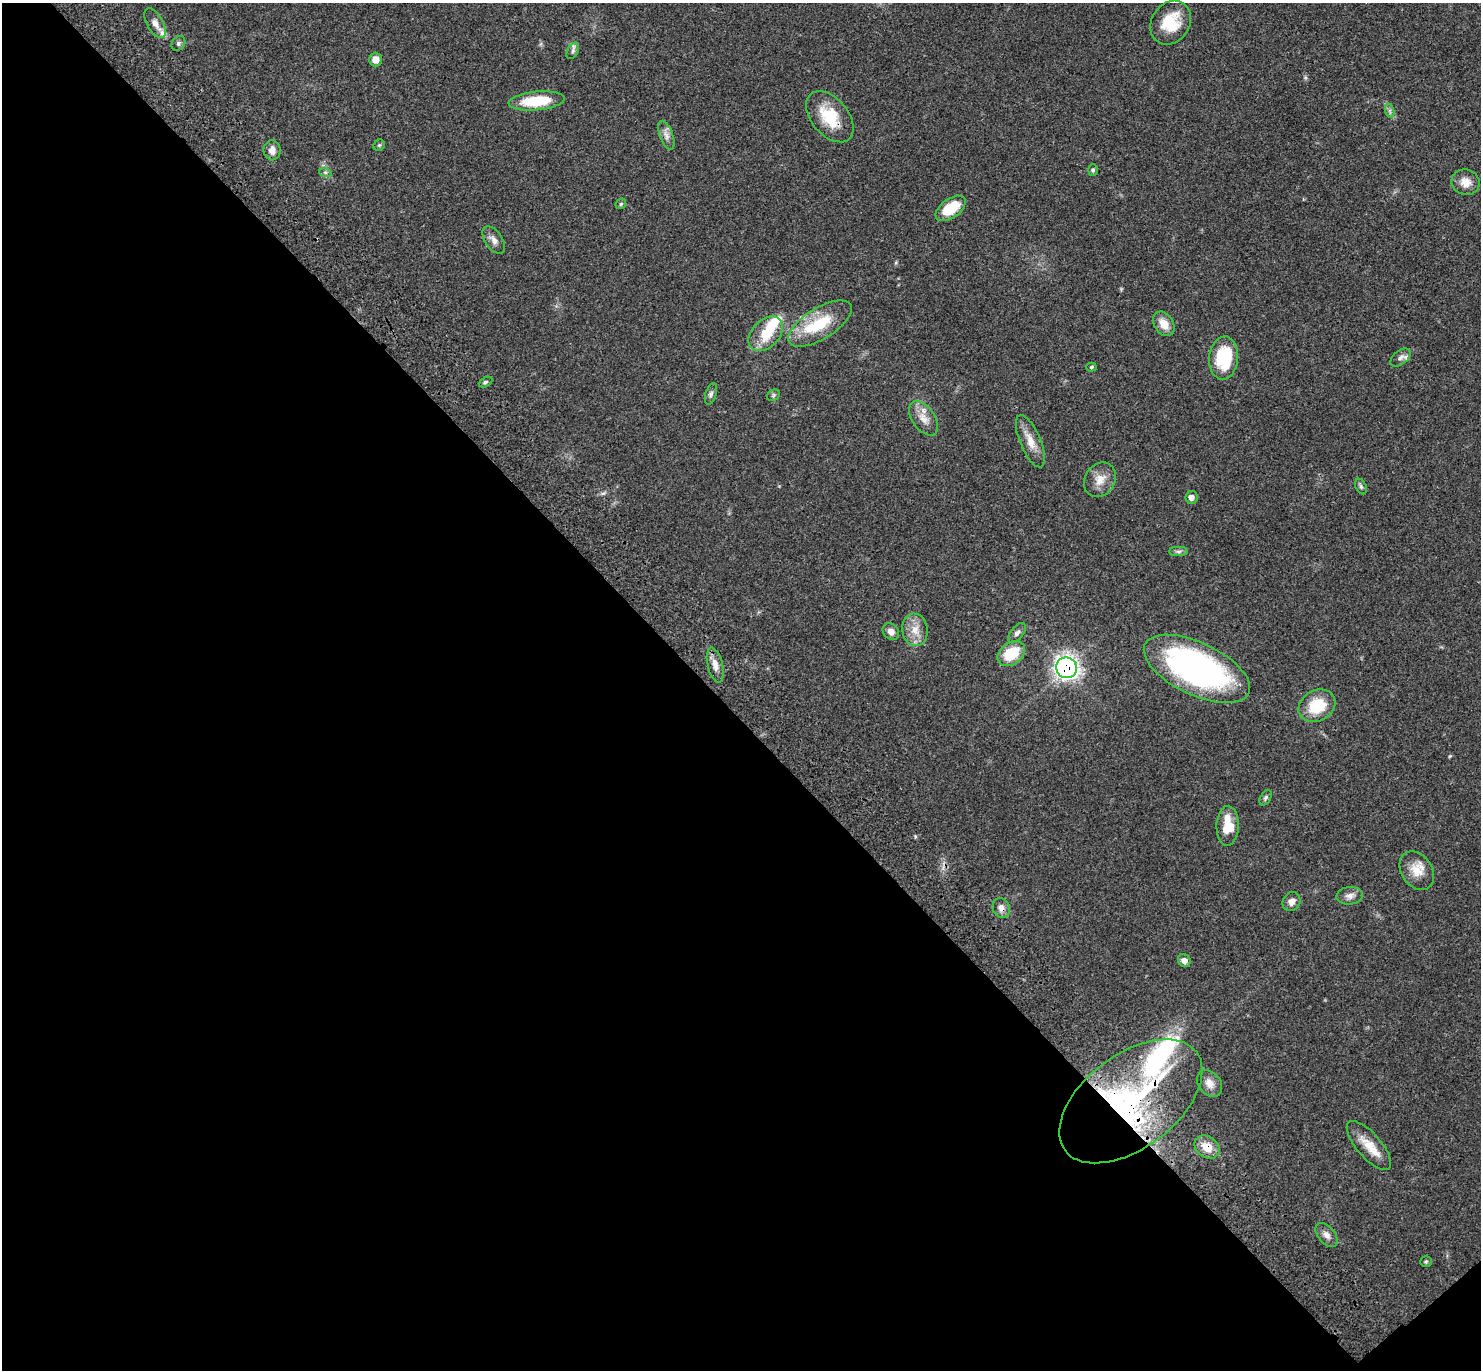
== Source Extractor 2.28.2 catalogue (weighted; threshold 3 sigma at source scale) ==
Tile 14 of 4 x 4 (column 2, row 4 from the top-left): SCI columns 1578-3056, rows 246-1613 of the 6115 x 6104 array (HDU 1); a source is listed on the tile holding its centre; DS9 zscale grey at full resolution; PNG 1483 x 1372 px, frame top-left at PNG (2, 3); each listed source drawn as its Kron ellipse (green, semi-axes under 4 px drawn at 4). Shown black and unused: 48% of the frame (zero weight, under 3 of 4 exposures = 6% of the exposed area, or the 3 px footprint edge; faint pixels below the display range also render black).
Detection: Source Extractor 2.28.2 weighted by HDU 2 'WHT'; one run over the whole footprint, this tile lists its part. Background 0.051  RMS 0.0054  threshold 0.0242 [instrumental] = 3 sigma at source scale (4.5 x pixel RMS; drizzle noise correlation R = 1.50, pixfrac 1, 0.05/0.05 arcsec/px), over >= 5 px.
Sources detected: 58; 1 inside a brighter object's white glare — neither listed nor drawn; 4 inside a brighter listed object's ellipse — not listed separately; the other 53 listed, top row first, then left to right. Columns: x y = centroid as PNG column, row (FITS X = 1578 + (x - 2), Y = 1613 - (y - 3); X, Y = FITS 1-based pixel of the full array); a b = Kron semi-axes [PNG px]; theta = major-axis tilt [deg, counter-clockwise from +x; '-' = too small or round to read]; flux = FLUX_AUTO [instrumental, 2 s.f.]
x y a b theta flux
155 23 16 8 -61 3.6
1171 23 23 19 57 17
178 43 8 6 56 1.2
573 51 9 5 62 1.4
375 59 7 6 - 4.4
537 101 28 9 5 20
1390 111 7 4 -72 1.2
830 117 29 18 -50 18
666 135 15 6 -70 2.8
379 145 6 5 - 0.78
272 150 10 8 90 3.5
1093 170 5 5 - 0.89
325 172 6 4 -19 0.91
1466 182 14 12 -18 5.3
621 204 6 4 46 0.74
951 208 17 9 36 14
494 240 15 8 -55 3.1
820 324 36 15 32 22
1164 324 13 9 -57 6.3
766 334 20 14 45 15
1224 358 21 14 85 26
1400 358 12 6 39 1.9
1091 367 5 4 - 0.71
485 382 7 4 26 0.94
711 394 11 5 72 1.5
774 395 7 5 37 0.88
924 418 19 11 -55 5.9
1030 441 28 10 -67 7.2
1100 480 18 15 57 6.7
1361 486 8 5 -63 1.1
1191 497 6 6 - 2.3
1178 551 9 4 0 1.3
915 630 16 13 -82 6.6
891 632 9 7 -45 2.9
1017 633 12 6 51 1.8
1011 653 15 11 37 16
715 665 18 7 -76 4.4
1067 668 10 10 - 240
1197 669 57 26 -25 150
1317 706 19 15 29 18
1266 798 8 5 59 1.2
1228 826 20 11 89 11
1417 871 21 15 -55 8.6
1350 896 13 9 6 3.2
1291 902 9 8 - 2.9
1001 908 10 8 -65 2.9
1184 961 7 6 - 2.7
1209 1083 15 11 -52 4.4
1131 1101 82 47 37 130
1369 1145 31 12 -49 9.9
1207 1147 13 10 -35 7.8
1327 1235 14 8 -51 3.1
1426 1262 5 5 - 0.69
Overlapping masked pixels (flux is a lower limit): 5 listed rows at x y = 830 117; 1067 668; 1001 908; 1131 1101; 1207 1147